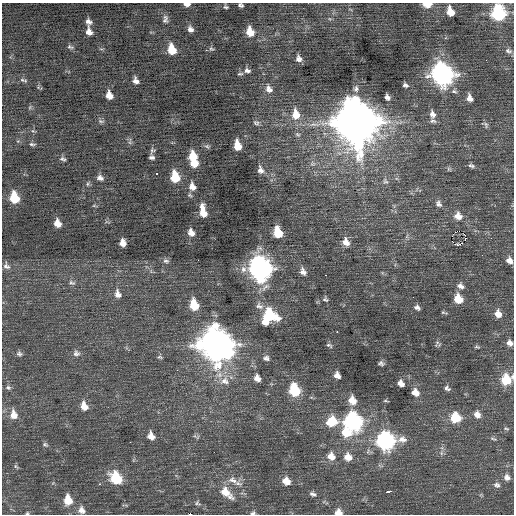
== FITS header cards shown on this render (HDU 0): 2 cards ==
NAXIS1  =                  512 / Axis length
NAXIS2  =                  512 / Axis length

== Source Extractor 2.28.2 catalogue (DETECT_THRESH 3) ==
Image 512 x 512 px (HDU 0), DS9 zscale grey, 1 PNG px = 1 image px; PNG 516 x 516 px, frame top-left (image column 1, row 512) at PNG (2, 3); no overlay
Background 0.185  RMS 0.82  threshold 2.46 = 3 sigma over >= 5 px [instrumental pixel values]
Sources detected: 145; all 145 listed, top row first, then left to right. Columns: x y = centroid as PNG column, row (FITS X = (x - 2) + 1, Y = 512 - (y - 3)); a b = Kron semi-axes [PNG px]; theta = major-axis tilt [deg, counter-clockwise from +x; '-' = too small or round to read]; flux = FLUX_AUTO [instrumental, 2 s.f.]
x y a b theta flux
187 4 6 3 -4 230
427 4 7 4 0 1000
241 5 5 4 - 110
226 7 4 4 - 87
450 11 8 6 -73 780
498 13 10 9 - 5900
165 19 10 7 87 200
88 22 7 6 - 230
190 29 7 5 -55 220
89 32 7 6 - 320
250 32 8 6 -69 910
70 47 9 5 -16 120
172 49 9 7 -72 1100
211 49 7 5 -37 98
508 51 10 7 -22 180
299 59 7 6 - 250
247 70 9 6 -13 210
240 74 7 4 11 87
442 75 12 10 -65 23000
23 80 11 5 -17 130
135 81 6 5 - 250
405 85 6 4 -19 140
269 89 11 8 -56 350
356 89 9 7 85 190
109 95 7 6 - 460
387 97 5 4 - 210
470 98 7 6 - 320
30 107 6 4 72 74
296 114 13 9 -82 920
432 114 10 7 -74 330
101 121 9 5 -8 120
433 121 9 5 -9 140
357 122 18 15 -73 210000
256 123 9 7 -21 160
485 124 10 5 -41 130
33 131 6 3 -16 72
298 134 8 6 -20 120
130 141 12 3 81 110
32 144 10 5 -7 130
207 146 8 6 -18 120
237 146 9 6 -78 900
152 150 7 6 - 110
151 157 5 5 - 160
193 157 10 8 -73 1100
63 159 8 5 -17 130
194 163 7 6 - 840
313 164 8 7 - 170
471 166 10 5 -16 150
449 169 6 5 - 91
260 170 10 7 -72 280
157 173 3 2 - 61
175 177 9 7 -79 1600
100 178 8 6 -17 230
385 181 8 8 - 180
88 184 7 3 82 86
192 187 9 7 -68 410
190 195 6 5 - 90
14 198 10 7 -73 1700
438 204 11 8 -51 230
94 205 6 4 0 70
203 211 12 6 -81 820
458 216 11 9 -31 510
57 223 8 6 -71 530
278 232 9 6 -73 1700
191 233 8 6 -64 340
465 235 3 2 - 800
465 240 3 2 - 45
346 242 10 8 -66 420
123 243 7 6 - 410
457 245 6 3 -7 1000
482 255 2 2 - 97
509 260 7 6 - 320
166 261 9 6 0 150
6 266 11 8 -45 230
260 268 12 10 -74 29000
243 269 9 8 - 300
303 272 9 7 -60 300
326 275 3 2 - 110
72 283 10 5 -18 150
460 286 10 7 -28 250
118 294 10 7 -79 310
325 299 8 6 -34 130
458 299 9 7 -58 970
194 305 10 7 -74 1500
259 306 11 8 -28 280
417 307 8 6 -40 190
444 313 8 3 -16 76
498 314 9 7 -58 480
269 315 14 10 -28 2800
265 322 8 7 - 430
337 332 2 2 - 490
438 343 11 4 -45 120
509 343 7 6 - 270
216 344 15 13 -54 81000
329 345 8 4 -28 110
477 347 7 3 -8 75
76 353 9 8 - 210
19 354 7 6 - 140
160 357 7 5 -19 89
266 358 8 7 - 180
381 363 7 5 -13 130
337 375 6 5 - 330
257 378 8 7 - 350
506 380 10 9 - 1800
225 381 14 13 - 700
401 383 7 5 -40 330
8 387 8 6 -12 130
447 388 8 6 -33 150
294 390 10 8 -69 2800
415 393 8 7 - 500
352 400 10 8 -56 650
386 401 7 3 -9 58
84 406 11 8 -71 540
477 414 9 8 - 340
13 415 12 9 -80 580
455 418 9 8 - 1700
332 421 13 11 17 1300
353 421 11 9 -58 12000
506 428 7 4 -22 82
346 432 13 11 -38 1200
151 436 8 7 - 430
493 439 9 4 -23 96
386 441 12 10 -5 13000
130 442 2 2 - 90
45 444 8 6 -28 120
441 453 7 4 89 120
331 456 10 9 - 510
348 457 10 9 - 520
16 466 8 4 -56 86
507 477 9 7 -38 280
116 478 10 8 -53 2700
233 480 17 9 -28 530
286 481 8 7 - 550
99 484 3 2 - 410
497 485 9 7 -20 190
388 492 5 3 - 1500
226 493 19 9 -42 940
313 494 7 5 -21 150
68 500 10 8 -81 1000
197 503 8 6 -36 130
81 510 9 8 - 330
338 512 8 7 - 360
27 513 5 4 - 74
253 513 6 5 - 110
190 514 4 2 - 6000
At the frame edge (FLAGS 8, measured only in part): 10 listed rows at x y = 187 4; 427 4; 241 5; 498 13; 509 343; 506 380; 338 512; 27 513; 253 513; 190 514